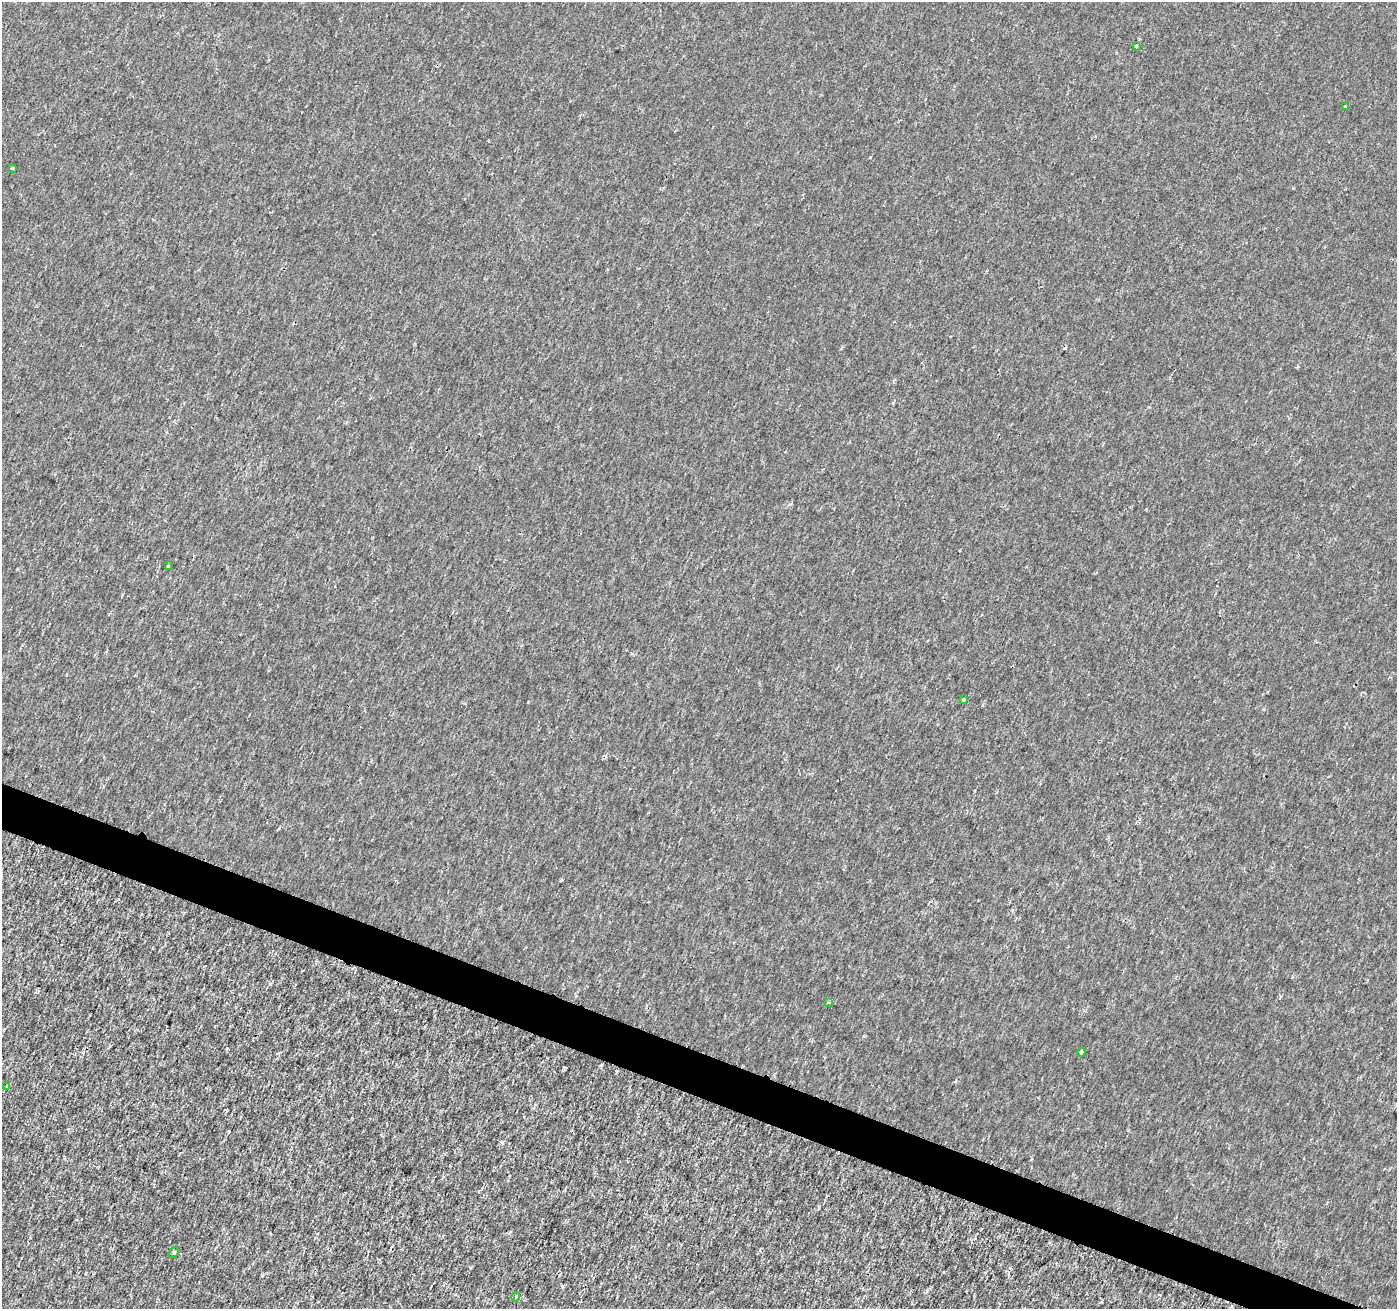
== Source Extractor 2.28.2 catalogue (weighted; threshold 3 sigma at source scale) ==
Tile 6 of 4 x 4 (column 2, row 2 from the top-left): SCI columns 1403-2797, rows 2891-4197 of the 5588 x 5717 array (HDU 1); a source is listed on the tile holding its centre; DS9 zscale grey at full resolution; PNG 1399 x 1311 px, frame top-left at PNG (2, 2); each listed source drawn as its Kron ellipse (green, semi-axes under 4 px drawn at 4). Shown black and unused: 3% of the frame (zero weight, under 2 of 3 exposures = <1% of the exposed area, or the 3 px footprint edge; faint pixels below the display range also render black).
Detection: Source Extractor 2.28.2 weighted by HDU 2 'WHT'; one run over the whole footprint, this tile lists its part. Background -6.86e-05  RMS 0.0018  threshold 0.00829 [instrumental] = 3 sigma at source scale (4.5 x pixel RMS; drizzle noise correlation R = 1.50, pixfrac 1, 0.0396/0.0396 arcsec/px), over >= 5 px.
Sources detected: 13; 3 cosmic-ray / hot-pixel residue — neither listed nor drawn; the other 10 listed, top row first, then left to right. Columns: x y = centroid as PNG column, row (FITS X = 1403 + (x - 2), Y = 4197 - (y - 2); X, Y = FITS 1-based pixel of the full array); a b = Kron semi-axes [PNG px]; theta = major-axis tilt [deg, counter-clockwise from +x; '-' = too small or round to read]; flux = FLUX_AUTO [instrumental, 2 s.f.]
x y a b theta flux
1136 46 3 3 - 0.33
1345 106 3 3 - 0.2
13 168 3 3 - 0.38
168 566 3 3 - 0.16
963 700 3 3 - 0.93
829 1002 3 3 - 0.56
1081 1052 4 3 - 0.32
6 1087 3 2 - 0.14
174 1253 6 3 43 0.25
516 1297 4 3 - 0.23